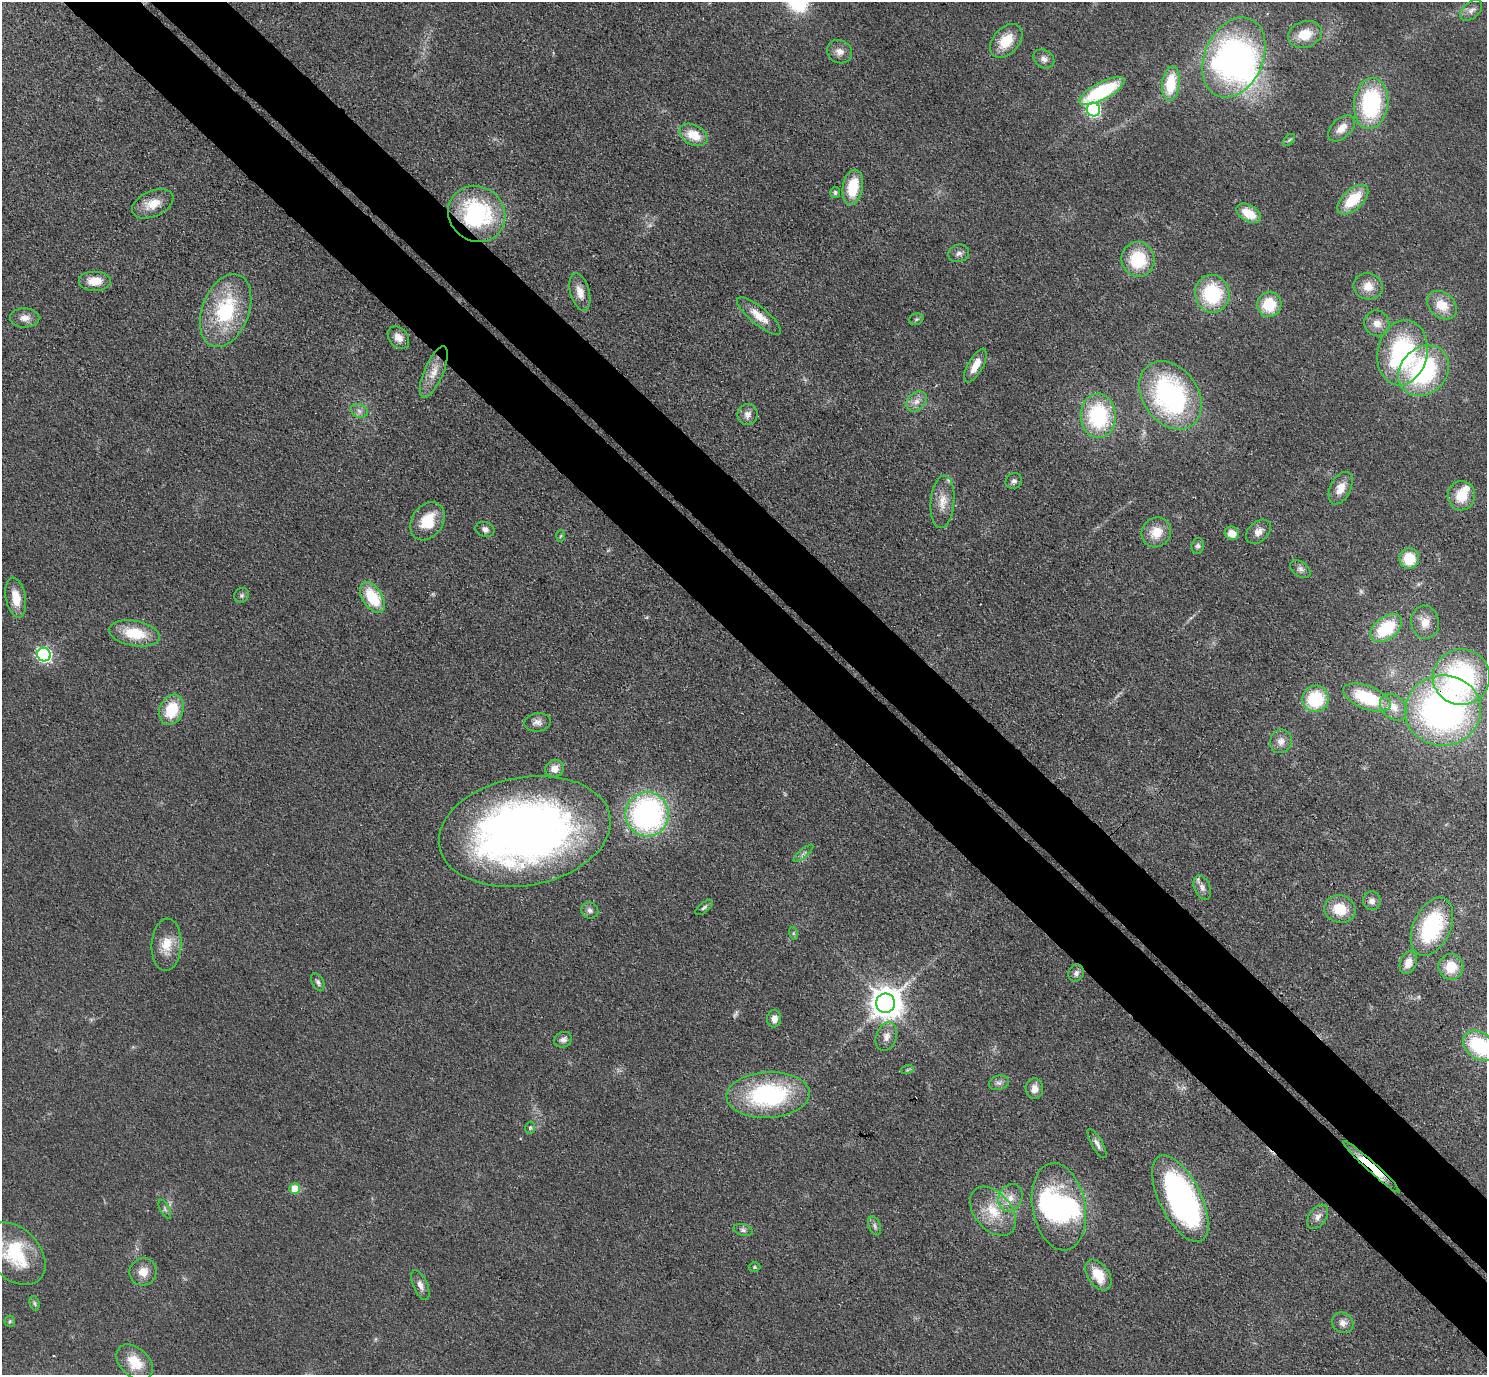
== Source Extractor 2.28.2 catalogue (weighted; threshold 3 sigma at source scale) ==
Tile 6 of 4 x 4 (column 2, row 2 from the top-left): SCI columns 1530-3014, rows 2943-4315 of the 6029 x 6027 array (HDU 1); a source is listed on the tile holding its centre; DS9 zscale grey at full resolution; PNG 1489 x 1377 px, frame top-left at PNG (2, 2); each listed source drawn as its Kron ellipse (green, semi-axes under 4 px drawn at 4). Shown black and unused: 10% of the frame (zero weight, under 3 of 4 exposures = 6% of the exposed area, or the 3 px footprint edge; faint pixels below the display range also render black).
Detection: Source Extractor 2.28.2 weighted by HDU 2 'WHT'; one run over the whole footprint, this tile lists its part. Background 0.0495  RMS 0.0064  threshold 0.029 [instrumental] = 3 sigma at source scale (4.5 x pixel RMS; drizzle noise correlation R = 1.50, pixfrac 1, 0.05/0.05 arcsec/px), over >= 5 px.
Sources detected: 126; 3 too faint to see at this stretch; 4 inside a brighter object's white glare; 1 cosmic-ray / hot-pixel residue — neither listed nor drawn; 2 inside a brighter listed object's ellipse — not listed separately; the other 116 listed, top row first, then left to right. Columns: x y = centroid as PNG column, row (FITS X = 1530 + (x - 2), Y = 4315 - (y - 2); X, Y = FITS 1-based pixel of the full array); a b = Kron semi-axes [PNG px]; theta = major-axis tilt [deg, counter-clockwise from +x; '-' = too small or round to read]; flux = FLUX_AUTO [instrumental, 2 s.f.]
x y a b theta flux
1471 10 13 8 42 3.6
1305 34 17 13 18 14
1006 41 19 13 48 16
840 52 13 11 -30 5.1
1234 57 42 29 66 180
1044 59 11 8 -35 3.5
1171 84 17 9 83 24
1102 91 25 8 28 60
1371 103 25 17 83 72
1093 110 7 6 - 120
1341 128 16 9 44 7.6
693 135 15 10 -26 13
1289 140 7 4 44 1.2
853 187 18 10 80 23
835 192 5 5 - 1.3
1353 200 19 10 43 24
153 204 22 12 24 11
1249 213 13 8 -30 15
477 214 29 27 -39 82
959 253 10 8 16 3.1
1138 259 17 16 - 31
95 281 16 10 0 11
1368 286 14 13 - 9.6
580 292 19 9 -74 7.1
1212 294 19 17 -80 48
1269 305 12 12 - 23
1442 305 16 12 -40 13
226 311 38 23 69 56
759 316 27 8 -39 11
25 318 14 9 -1 5.6
916 319 7 5 21 1.3
1377 323 13 12 - 6.8
398 338 12 9 -51 5.8
1402 353 33 25 78 91
975 365 19 7 61 8.6
1424 371 27 23 42 89
434 372 27 9 67 10
1170 395 37 27 -54 130
916 401 11 8 43 4.6
359 411 9 6 -23 2.6
748 414 10 10 - 4.1
1098 416 22 17 -87 61
1014 481 8 7 - 2.2
1341 488 17 10 63 8.9
1461 496 14 13 - 16
942 502 26 12 85 10
428 521 20 15 56 20
485 529 9 7 -19 2.7
1156 532 15 14 - 12
1258 532 14 9 41 4.7
1232 533 7 6 - 8.1
561 536 6 4 86 0.89
1198 546 8 6 75 2
1409 558 10 10 - 20
1300 569 11 7 -38 2.8
242 595 8 7 - 1.7
372 597 17 10 -57 28
16 598 20 10 -79 12
1425 622 16 14 -81 9
1386 628 18 11 37 33
134 633 26 12 -10 24
44 655 7 6 - 150
1461 677 29 28 - 110
1367 697 25 11 -21 41
1316 699 13 13 - 35
1394 707 15 11 -44 8.2
171 710 16 12 68 24
1443 711 38 35 6 260
537 722 13 9 7 3.8
1281 741 12 11 - 5
555 769 9 8 - 6.2
647 814 22 21 - 180
525 831 87 54 10 570
804 853 12 4 40 1.9
1202 888 13 8 -67 3.8
1372 901 9 9 - 3.7
704 907 10 5 40 1.5
1340 909 16 13 -13 18
590 910 9 8 - 2.7
1432 927 31 18 66 58
793 933 6 4 -72 1
167 945 26 15 87 14
1408 963 11 8 67 6.5
1451 967 13 12 - 13
1076 973 9 7 59 2.6
318 982 9 5 -65 1.9
885 1003 9 9 - 1200
774 1019 9 7 86 4.7
886 1037 15 10 71 5.2
563 1040 9 7 22 2.6
1480 1046 18 13 -38 43
907 1070 6 4 18 1
999 1083 10 7 18 2.6
1034 1089 10 8 -88 5.4
768 1095 41 23 3 93
530 1128 6 5 - 1
1097 1144 16 5 -61 3.1
1371 1167 37 5 -42 27
295 1189 5 5 - 20
1010 1198 14 11 66 8
1180 1199 47 21 -63 190
1059 1207 44 26 -79 84
165 1209 10 4 -63 1.7
993 1211 28 18 -50 22
1318 1217 14 8 55 4.2
875 1226 10 6 -69 2
743 1230 10 5 -15 2
15 1254 36 25 -47 40
754 1267 6 5 - 1
143 1272 14 13 - 7.5
1098 1275 17 10 -55 16
420 1285 16 7 -66 4
34 1303 7 5 -72 1.2
10 1321 6 5 - 1.1
1343 1323 11 10 - 4.2
135 1362 21 14 -43 17
Overlapping masked pixels (flux is a lower limit): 3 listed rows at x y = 477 214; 1443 711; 1371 1167
Isophote crosses this tile's border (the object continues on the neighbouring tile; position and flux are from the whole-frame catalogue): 2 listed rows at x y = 1480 1046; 15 1254